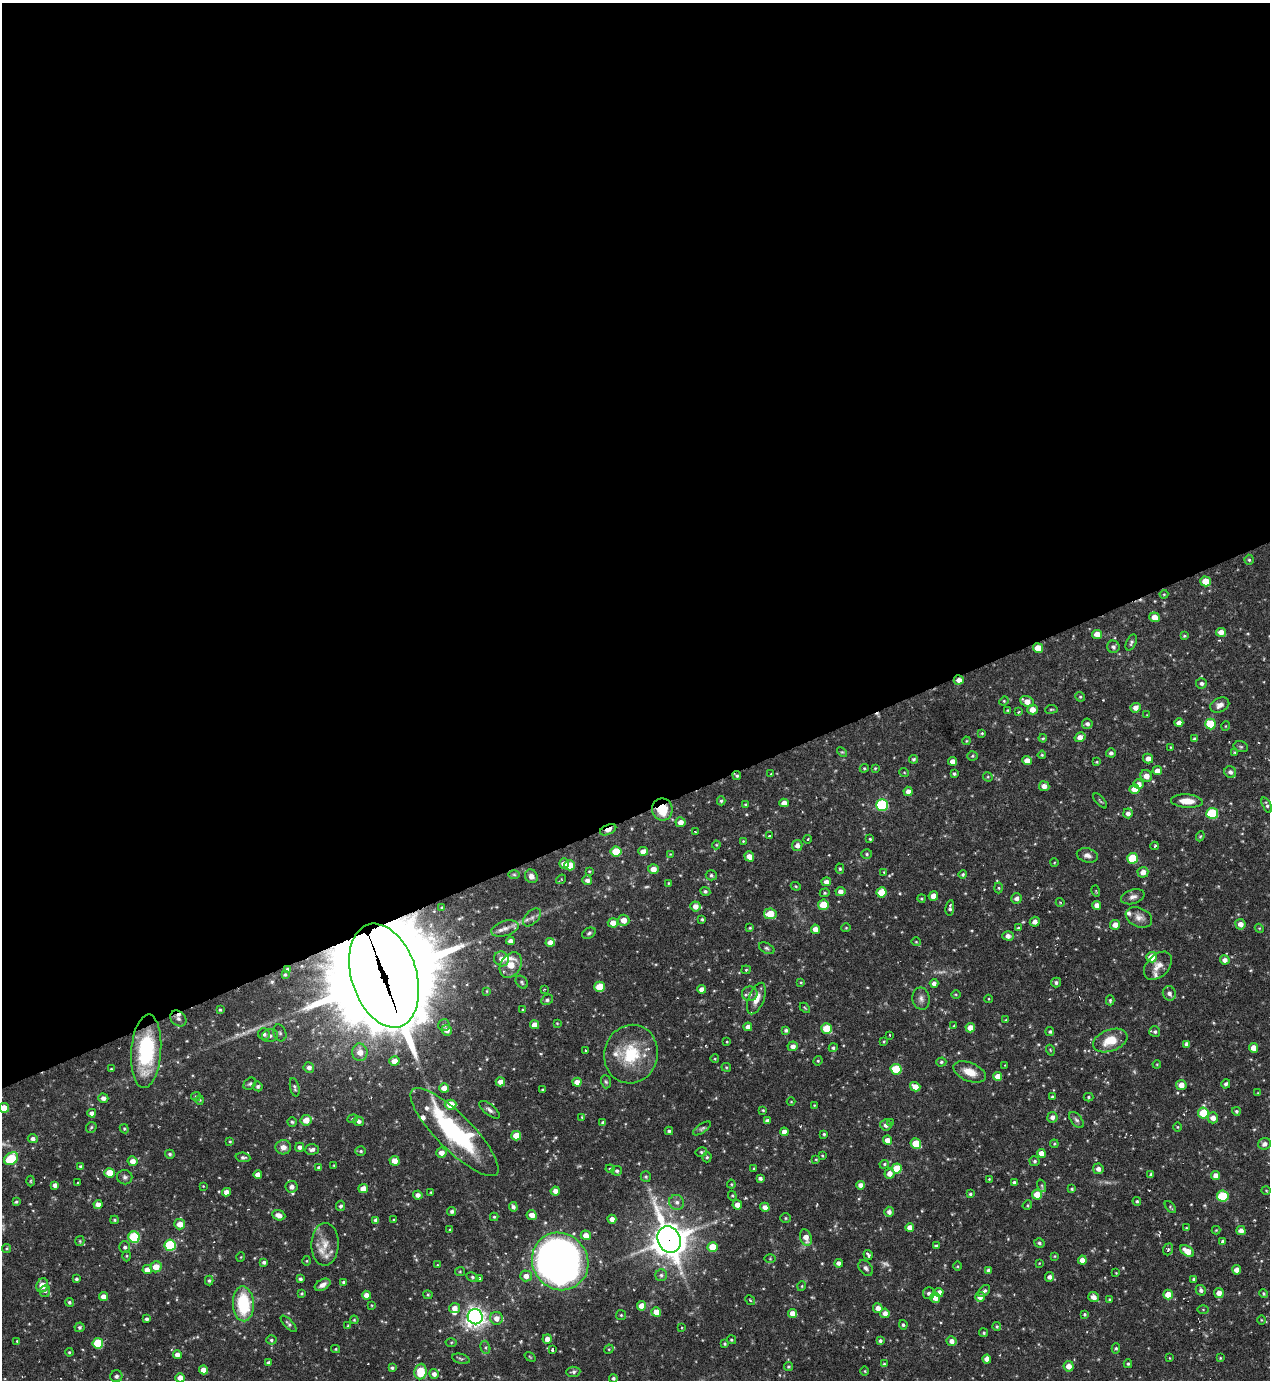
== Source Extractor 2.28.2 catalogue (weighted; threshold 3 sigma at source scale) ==
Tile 2 of 4 x 4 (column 2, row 1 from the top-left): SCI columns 1418-2685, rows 4134-5511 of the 5499 x 5511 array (HDU 1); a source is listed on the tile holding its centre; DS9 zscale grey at full resolution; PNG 1272 x 1382 px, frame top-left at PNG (2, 3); each listed source drawn as its Kron ellipse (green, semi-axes under 4 px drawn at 4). Shown black and unused: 59% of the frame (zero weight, under 3 of 6 exposures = <1% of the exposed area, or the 3 px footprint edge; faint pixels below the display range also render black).
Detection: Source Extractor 2.28.2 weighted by HDU 2 'WHT'; one run over the whole footprint, this tile lists its part. Background 0.0695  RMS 0.0041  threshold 0.0168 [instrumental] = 3 sigma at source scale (4.09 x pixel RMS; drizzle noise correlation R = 1.36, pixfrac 0.8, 0.05/0.05 arcsec/px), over >= 5 px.
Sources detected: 491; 8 too faint to see at this stretch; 1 inside a brighter object's white glare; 7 cosmic-ray / hot-pixel residue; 1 long thin detection or spike segment (spike, bleed or trail) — neither listed nor drawn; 9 inside a brighter listed object's ellipse — not listed separately; the other 465 listed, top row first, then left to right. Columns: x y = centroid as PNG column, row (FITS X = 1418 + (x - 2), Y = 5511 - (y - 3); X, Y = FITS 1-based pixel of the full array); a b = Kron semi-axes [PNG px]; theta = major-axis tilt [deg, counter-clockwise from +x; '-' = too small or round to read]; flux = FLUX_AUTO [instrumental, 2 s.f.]
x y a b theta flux
1249 560 5 4 - 0.59
1206 581 5 5 - 6.7
1164 594 4 4 - 0.36
1154 617 5 5 - 3.6
1221 632 5 4 - 2.8
1097 634 5 4 - 3.9
1184 636 4 3 - 0.48
1131 642 9 5 65 0.82
1113 647 6 6 - 1.1
1038 648 5 4 - 5.3
959 680 5 4 - 2.3
1201 683 5 5 - 1.1
1080 697 5 4 - 0.51
1004 701 5 4 - 0.41
1027 701 7 5 -23 3
1220 705 10 7 22 2.1
1136 708 5 5 - 2.3
1051 709 6 3 8 0.42
1008 710 4 3 - 0.34
1032 710 5 5 - 3.3
1018 712 3 3 - 0.4
1147 715 3 3 - 0.26
1179 723 4 4 - 2.1
1087 724 5 5 - 1.1
1210 724 5 5 - 11
1226 726 5 3 - 0.29
982 733 4 4 - 0.49
1080 737 6 4 32 2.9
1043 738 4 3 - 0.58
1194 739 4 3 - 0.66
966 741 4 3 - 0.35
1170 747 3 2 - 0.26
1241 747 7 5 -17 0.74
842 752 6 3 -43 0.42
1235 752 3 3 - 0.55
1111 753 5 4 - 1
1042 755 4 3 - 0.42
972 756 5 4 - 0.55
914 759 4 4 - 0.71
1148 759 5 5 - 2.4
1027 760 5 4 - 2.8
953 761 4 4 - 2.5
1097 762 3 3 - 0.36
864 768 4 4 - 0.44
875 768 4 3 - 0.35
1157 771 4 4 - 2.3
904 772 5 3 - 0.35
1230 772 6 5 - 1.5
771 774 3 3 - 0.51
954 774 4 3 - 0.64
737 775 5 4 - 0.72
1146 776 6 5 - 3.1
988 777 5 4 - 0.41
1139 784 5 5 - 2.2
1044 786 5 5 - 2.4
1134 789 5 5 - 4.1
908 791 5 4 - 2
721 801 4 4 - 0.62
1100 801 9 3 -48 0.51
1187 801 16 7 -4 4.8
784 803 4 4 - 2.6
746 805 4 4 - 0.47
882 805 6 5 - 33
1267 805 8 4 -67 0.85
662 809 11 10 - 10
1128 813 5 4 - 1.6
1212 813 6 5 - 24
680 822 5 5 - 2.6
608 830 8 5 23 2.8
695 832 3 3 - 0.6
769 836 3 2 - 0.37
1200 836 5 4 - 0.47
808 839 4 3 - 0.39
870 839 3 3 - 0.42
743 841 3 3 - 0.3
716 845 4 4 - 0.36
797 846 5 5 - 1.8
1155 846 4 2 - 0.6
643 851 5 4 - 2.5
616 852 5 5 - 12
670 854 4 3 - 0.27
867 854 5 4 - 0.6
1087 855 11 7 -14 1.9
749 856 5 4 - 2.7
1133 858 5 5 - 14
1054 863 4 3 - 0.31
564 864 5 5 - 2.8
570 865 5 5 - 7.7
653 869 5 5 - 3.1
840 869 5 4 - 0.62
589 871 3 3 - 0.38
884 872 4 3 - 0.37
1143 872 5 5 - 2.8
963 874 4 4 - 0.64
514 875 6 4 -1 0.47
711 875 5 5 - 0.75
531 876 7 6 - 1.8
561 879 5 4 - 0.44
587 880 5 4 - 1.5
826 882 5 4 - 1.8
668 883 3 2 - 0.33
796 886 5 4 - 0.5
999 888 5 3 - 0.43
705 891 5 4 - 0.75
1096 891 5 3 - 0.35
840 892 5 4 - 2.1
881 892 5 5 - 8
825 893 5 4 - 0.5
933 896 5 4 - 2.9
1133 897 12 7 17 1.8
921 898 4 4 - 0.44
1017 898 5 5 - 1.6
1060 902 4 3 - 0.36
823 905 5 5 - 10
1097 905 4 4 - 2.2
695 906 5 5 - 2.8
442 908 3 2 - 0.43
950 908 8 4 82 1
770 914 6 5 - 8.5
532 917 11 6 45 1.5
1139 917 14 9 -24 2.8
702 919 3 3 - 0.53
624 920 6 5 - 3.4
1035 922 5 4 - 2.1
613 923 5 4 - 3.2
1240 924 5 5 - 2.7
1115 925 5 5 - 2.9
505 928 14 7 16 2.6
750 928 4 3 - 0.39
846 928 4 4 - 0.41
1018 928 4 4 - 0.5
1259 928 5 3 - 0.35
815 929 4 4 - 2.7
589 933 7 5 29 0.82
1008 936 5 4 - 1.9
510 941 4 4 - 1.7
550 942 5 4 - 3
916 942 5 4 - 0.39
767 948 8 5 -27 0.84
1152 957 5 5 - 5.8
501 959 8 7 - 2
1225 960 5 4 - 1.9
511 965 14 10 58 5
1158 966 17 11 45 3.5
288 970 3 3 - 0.94
746 970 4 4 - 0.52
285 975 3 2 - 0.33
384 975 53 32 -73 11000
522 982 7 5 -47 0.77
801 982 4 3 - 0.35
1056 982 5 5 - 0.9
934 983 4 4 - 1.5
600 987 5 5 - 10
544 989 3 2 - 0.3
702 989 4 4 - 2.6
487 991 4 3 - 0.35
1169 993 7 6 - 1.7
750 994 7 7 - 1.5
956 994 5 3 - 0.36
756 999 17 7 69 4
921 999 11 8 -79 1.9
989 999 4 3 - 0.29
547 1000 6 5 - 0.87
1110 1000 5 4 - 0.6
805 1008 6 3 -45 0.43
220 1010 4 3 - 0.43
523 1010 4 3 - 0.38
178 1019 9 7 -44 1.5
1006 1020 4 4 - 0.36
557 1023 4 3 - 0.31
444 1025 6 6 - 0.96
535 1025 4 4 - 3.6
954 1026 4 3 - 0.38
748 1027 4 4 - 1.9
970 1028 4 4 - 3.5
827 1029 5 5 - 11
447 1030 5 5 - 2.7
786 1030 4 4 - 0.8
1050 1032 4 4 - 0.59
1155 1032 5 5 - 0.76
280 1033 8 6 -70 1.2
264 1034 6 5 - 1.4
890 1035 3 2 - 0.34
270 1036 8 6 15 1.4
1110 1040 18 10 20 8.3
884 1041 4 3 - 0.41
727 1042 3 2 - 0.3
1187 1044 4 4 - 1.4
793 1046 5 5 - 1.8
833 1048 4 4 - 0.72
1253 1048 5 4 - 3
585 1050 3 2 - 0.26
1050 1050 5 3 - 0.33
146 1051 37 15 86 34
360 1052 9 7 -81 4.5
631 1054 29 26 75 19
715 1059 4 3 - 0.31
394 1061 5 5 - 3.6
818 1061 5 4 - 0.5
941 1062 5 4 - 0.66
1157 1064 4 3 - 0.32
1005 1065 3 2 - 0.3
726 1067 5 4 - 0.47
309 1068 5 5 - 1.6
111 1069 3 3 - 0.33
896 1069 5 5 - 16
970 1072 17 9 -22 5.1
997 1076 4 4 - 3.7
500 1082 5 4 - 2.5
577 1082 4 4 - 2.5
606 1082 7 5 -72 0.66
250 1084 7 5 43 0.74
1226 1084 5 4 - 0.96
1181 1085 5 5 - 3.5
258 1086 5 5 - 0.79
295 1087 9 4 -77 0.89
915 1087 5 4 - 3.5
444 1088 5 4 - 3.4
542 1090 3 2 - 0.34
1258 1093 4 2 - 0.26
196 1096 5 4 - 0.52
1052 1097 3 3 - 0.56
1088 1097 5 4 - 0.53
103 1098 5 4 - 1.6
200 1100 4 4 - 0.43
791 1102 4 3 - 0.29
451 1105 6 5 - 7.9
814 1105 4 3 - 0.33
4 1108 5 4 - 5
490 1110 12 5 -39 1.4
763 1110 4 3 - 0.42
1236 1111 4 4 - 0.71
92 1113 4 4 - 1.7
1203 1113 5 5 - 13
582 1117 3 2 - 0.29
1052 1117 5 5 - 1.7
1213 1118 5 5 - 2.7
353 1119 5 4 - 0.51
306 1120 5 5 - 4.2
1076 1120 9 5 -51 1.1
359 1121 5 5 - 1.2
767 1121 4 4 - 1.2
292 1122 5 4 - 0.57
603 1123 4 3 - 1
891 1123 3 3 - 0.5
886 1125 5 5 - 1.5
91 1127 6 4 47 0.57
1178 1127 5 3 - 0.35
702 1128 10 4 34 0.9
124 1129 5 4 - 0.48
669 1131 4 4 - 0.67
454 1132 59 18 -45 51
784 1132 4 4 - 2.2
824 1134 4 3 - 0.55
516 1136 5 5 - 6.2
33 1139 5 4 - 1.3
888 1140 5 4 - 3.2
230 1141 3 3 - 0.38
916 1144 5 5 - 9.4
1054 1144 4 4 - 0.43
1265 1144 6 6 - 1.7
283 1147 8 7 - 2.6
300 1147 4 4 - 1.1
312 1149 7 5 2 1.4
361 1151 5 4 - 0.65
701 1152 6 4 12 0.56
441 1153 5 5 - 3
1041 1153 4 4 - 2.8
170 1154 5 4 - 0.7
822 1155 3 3 - 0.35
243 1157 7 5 -5 0.98
707 1157 5 4 - 0.63
11 1159 8 5 36 17
816 1159 4 3 - 0.4
133 1161 5 4 - 2.7
394 1161 5 5 - 3.5
1035 1161 5 5 - 0.69
884 1164 5 4 - 0.55
334 1165 4 3 - 0.31
80 1166 3 3 - 0.61
319 1167 4 3 - 0.98
610 1169 4 3 - 0.41
754 1169 3 3 - 0.36
897 1169 5 5 - 10
1098 1169 5 5 - 1.9
617 1171 5 5 - 0.8
109 1173 5 5 - 7.1
889 1174 5 5 - 2.5
1151 1174 3 3 - 0.68
258 1175 4 4 - 2.6
1216 1176 4 4 - 2.8
125 1177 7 7 - 1
646 1177 5 5 - 0.58
760 1178 4 4 - 1.1
989 1179 3 3 - 0.32
31 1181 5 3 - 0.37
78 1182 2 2 - 0.24
1014 1182 3 3 - 0.72
731 1184 4 4 - 0.42
55 1185 4 4 - 1.6
860 1185 4 4 - 2.1
203 1186 3 3 - 0.27
1042 1186 6 4 -72 0.69
292 1187 6 6 - 2
363 1189 5 4 - 3.6
1072 1189 3 3 - 0.53
1266 1190 4 3 - 0.3
555 1191 4 4 - 2.2
226 1192 4 4 - 2.3
431 1192 3 3 - 0.42
970 1194 4 4 - 0.59
418 1195 4 4 - 1.7
1037 1195 5 5 - 7.2
732 1196 5 4 - 0.54
1223 1196 6 5 - 16
1137 1201 4 4 - 0.52
16 1202 4 3 - 0.54
677 1202 8 7 - 1.6
98 1204 4 4 - 2.3
737 1205 5 4 - 2.8
1027 1205 5 4 - 0.46
341 1206 5 4 - 0.91
513 1207 5 4 - 1
765 1207 5 4 - 2.2
1170 1207 7 4 -49 0.45
452 1211 4 4 - 0.92
889 1212 5 5 - 1.6
279 1215 7 5 -21 2.6
532 1215 5 4 - 2.5
494 1217 4 4 - 0.51
785 1218 5 4 - 0.5
612 1219 4 4 - 2
115 1220 4 3 - 0.52
376 1220 4 4 - 1.3
394 1220 3 3 - 0.37
180 1224 5 5 - 3.9
910 1227 4 4 - 2.7
1186 1228 3 3 - 0.31
450 1230 4 3 - 0.36
1216 1230 4 4 - 0.34
1241 1230 5 4 - 2.4
586 1235 5 4 - 2.9
134 1237 5 5 - 25
806 1238 8 5 -73 3.3
669 1239 14 11 -65 810
80 1241 5 4 - 0.48
1223 1241 4 4 - 0.9
1039 1243 5 4 - 0.76
325 1244 21 13 88 5.6
170 1245 6 5 - 27
936 1246 4 3 - 0.93
125 1247 6 5 - 0.95
713 1247 5 5 - 8.1
7 1248 4 4 - 0.45
1168 1249 6 4 69 0.79
1187 1251 8 5 -34 4.8
868 1255 5 3 - 1
127 1256 5 3 - 0.42
1055 1256 4 3 - 0.36
241 1257 5 3 - 0.3
770 1259 6 4 0 0.41
1082 1260 4 4 - 2.7
307 1261 5 3 - 0.38
560 1261 29 27 -53 280
264 1262 4 3 - 0.9
839 1263 4 4 - 1.5
1039 1263 3 3 - 0.24
437 1265 4 3 - 0.3
958 1266 5 3 - 0.39
156 1267 6 5 - 5
866 1268 9 6 -50 1.2
147 1270 5 4 - 3.3
989 1270 4 4 - 1.7
1237 1270 4 4 - 3
460 1271 5 4 - 0.43
1116 1273 3 2 - 0.29
661 1275 6 6 - 0.96
526 1276 6 5 - 2.5
472 1277 6 4 -27 0.65
1049 1277 5 4 - 1.4
479 1278 3 3 - 0.71
76 1279 4 3 - 0.73
300 1279 4 3 - 0.83
1194 1279 3 3 - 0.85
209 1281 5 4 - 0.69
343 1282 4 4 - 0.72
42 1285 7 5 66 4.9
322 1285 8 5 28 2
802 1286 5 3 - 0.35
1201 1290 5 5 - 1.2
45 1291 6 5 - 1
984 1291 7 4 44 0.88
302 1293 3 3 - 0.44
929 1293 6 5 - 1.1
939 1293 4 4 - 2.6
1219 1293 5 5 - 2.8
1264 1293 4 4 - 0.48
366 1295 4 4 - 2.6
428 1295 4 4 - 0.45
1168 1295 5 4 - 5.8
103 1297 4 4 - 2.6
980 1297 5 5 - 2.6
1094 1297 5 5 - 2.2
935 1298 5 5 - 2.8
750 1300 5 3 - 0.44
1110 1300 3 3 - 0.55
69 1302 5 4 - 0.7
243 1304 17 10 -87 22
372 1305 4 2 - 0.31
642 1306 5 4 - 4
454 1308 5 5 - 2.9
878 1308 5 5 - 2.6
1203 1309 5 4 - 0.35
656 1312 5 5 - 4.6
792 1313 5 4 - 3
885 1313 5 4 - 2.5
1085 1314 4 3 - 0.52
621 1315 5 5 - 0.51
475 1317 7 7 - 220
496 1318 6 6 - 3
147 1319 4 3 - 0.87
354 1320 4 3 - 0.38
1261 1320 5 3 - 0.32
289 1324 10 4 -47 0.86
903 1325 5 4 - 0.73
348 1326 4 3 - 0.41
997 1326 4 4 - 0.52
79 1327 5 5 - 0.76
681 1328 4 2 - 0.31
984 1333 4 4 - 0.57
547 1339 5 4 - 2.5
271 1340 5 4 - 0.73
731 1340 5 4 - 0.51
17 1341 3 3 - 0.36
880 1341 4 4 - 0.83
951 1341 5 5 - 2.1
451 1342 5 3 - 0.43
98 1343 5 5 - 16
725 1344 3 3 - 0.52
485 1347 6 4 -73 0.73
1116 1348 5 4 - 0.56
336 1349 4 4 - 0.47
609 1349 5 4 - 0.41
552 1350 4 3 - 0.58
69 1352 4 4 - 0.45
177 1354 4 4 - 2.1
530 1357 6 3 -37 0.34
1170 1358 4 2 - 0.25
1220 1358 4 3 - 0.38
461 1359 9 5 -14 0.76
987 1359 4 4 - 2.5
268 1363 4 4 - 0.91
884 1364 4 4 - 0.52
1128 1364 4 4 - 0.54
788 1366 4 4 - 0.58
1069 1366 5 5 - 3.5
392 1368 4 3 - 0.76
203 1370 4 4 - 2.8
865 1371 5 3 - 0.34
420 1372 8 6 84 10
573 1372 7 5 5 0.92
434 1374 5 4 - 1.8
116 1376 6 6 - 1.2
180 1378 5 4 - 2.9
613 1378 4 4 - 0.76
Overlapping masked pixels (flux is a lower limit): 8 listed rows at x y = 1038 648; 959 680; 737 775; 662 809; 608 830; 288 970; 384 975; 669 1239
Isophote crosses this tile's border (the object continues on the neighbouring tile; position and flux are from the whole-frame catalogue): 2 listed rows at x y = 4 1108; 11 1159